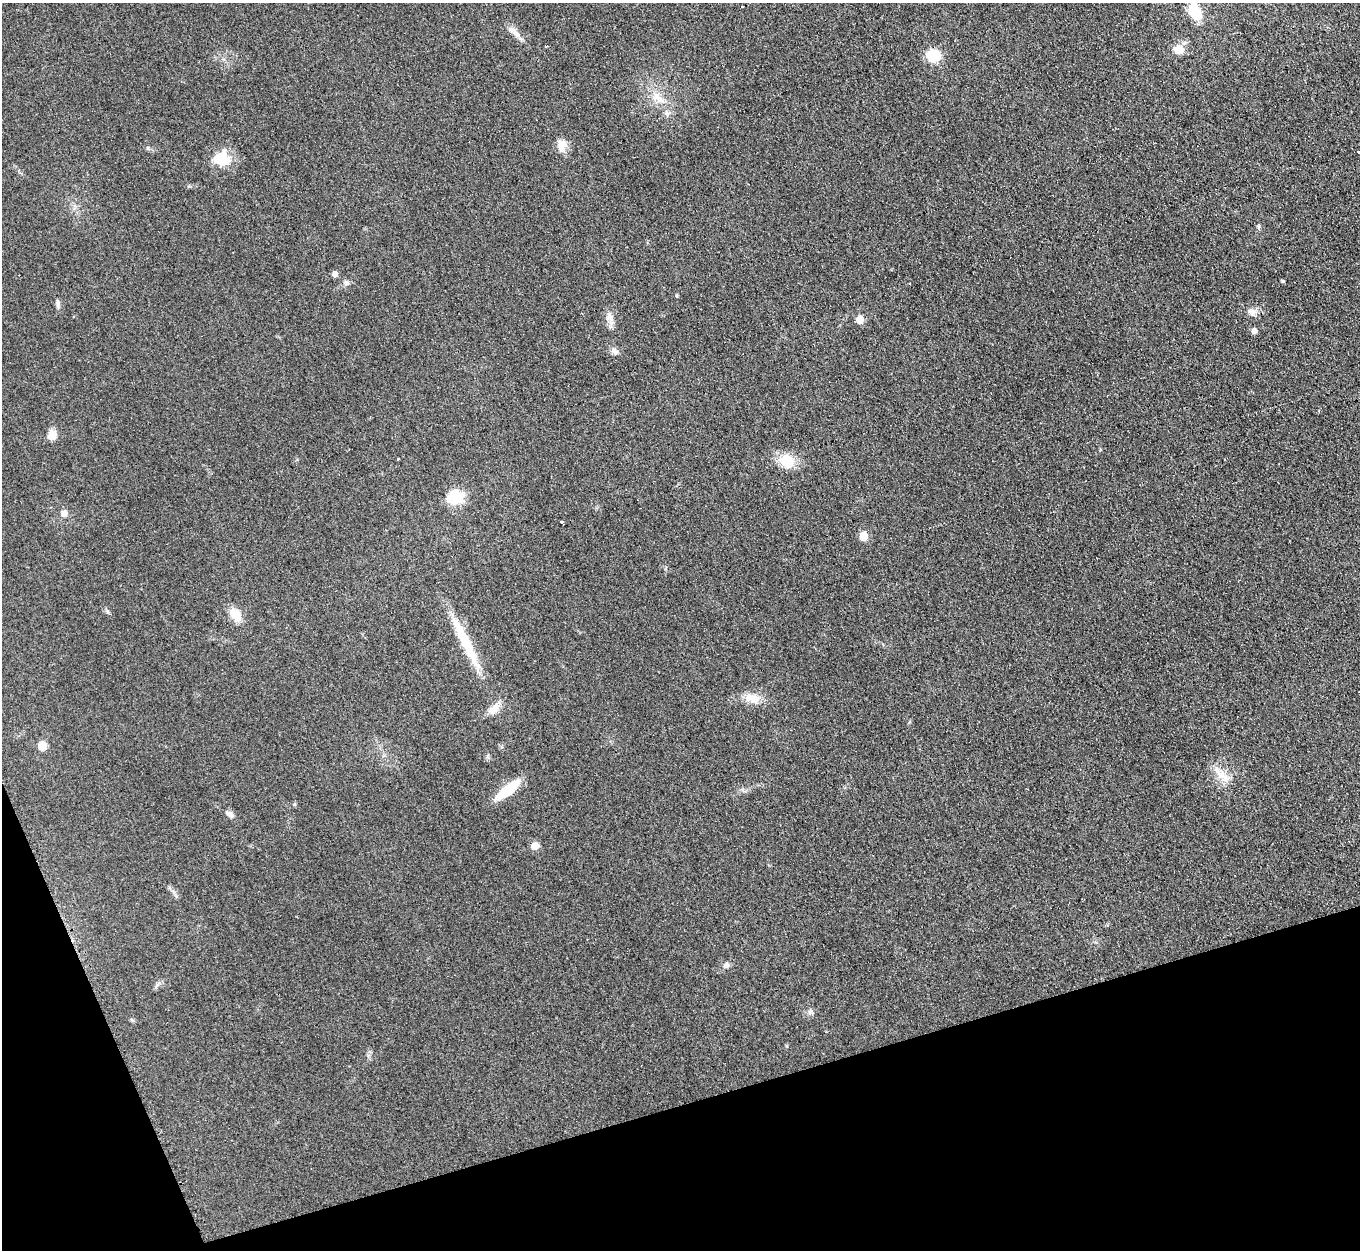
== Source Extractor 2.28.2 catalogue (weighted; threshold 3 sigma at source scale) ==
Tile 14 of 4 x 4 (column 2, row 4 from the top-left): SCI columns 1377-2734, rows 281-1528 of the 5460 x 5421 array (HDU 1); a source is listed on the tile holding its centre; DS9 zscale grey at full resolution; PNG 1362 x 1252 px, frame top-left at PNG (2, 3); no overlay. Shown black and unused: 15% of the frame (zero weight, under 2 of 3 exposures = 2% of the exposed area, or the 3 px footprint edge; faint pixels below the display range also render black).
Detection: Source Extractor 2.28.2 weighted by HDU 2 'WHT'; one run over the whole footprint, this tile lists its part. Background 0.0959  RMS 0.012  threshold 0.0519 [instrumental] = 3 sigma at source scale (4.5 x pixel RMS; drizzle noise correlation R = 1.50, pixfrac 1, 0.05/0.05 arcsec/px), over >= 5 px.
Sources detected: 43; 2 cosmic-ray / hot-pixel residue — not listed; the other 41 listed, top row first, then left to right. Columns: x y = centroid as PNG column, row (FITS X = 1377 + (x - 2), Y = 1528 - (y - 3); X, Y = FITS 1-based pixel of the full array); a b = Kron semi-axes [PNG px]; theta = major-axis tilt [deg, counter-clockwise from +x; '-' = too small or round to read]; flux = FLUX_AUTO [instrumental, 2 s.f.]
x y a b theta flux
741 6 3 3 - 7.5
1195 12 20 11 -62 29
512 30 14 7 -22 6.8
546 46 3 2 - 1.1
1178 50 13 10 -18 12
933 56 11 10 - 37
658 98 21 11 -37 17
667 113 9 7 -18 4.2
562 145 17 10 76 12
148 148 6 4 -90 1.5
1358 151 3 3 - 4.6
221 159 21 16 -3 33
1259 226 6 4 72 1.6
335 274 6 6 - 4.5
1283 281 4 4 - 1.6
346 282 8 7 - 3.5
676 296 5 3 - 1.2
58 303 11 5 -82 3.1
1251 310 13 7 -4 6.2
609 317 12 9 -63 7.3
860 320 6 5 - 20
1254 331 6 5 - 5.6
614 351 10 8 -34 4.9
52 435 9 8 - 15
786 461 13 10 -16 40
455 496 21 20 - 27
64 513 6 6 - 8.7
561 522 3 3 - 14
863 536 6 5 - 29
235 614 17 12 -53 15
465 642 75 10 -64 54
752 698 23 12 -12 16
494 709 16 9 45 12
42 746 5 5 - 34
1221 775 30 10 -46 17
508 790 26 8 39 44
294 804 6 4 71 1.2
229 814 11 7 -29 4.7
535 846 7 6 - 12
726 965 9 8 - 3.9
810 1012 7 6 - 3
Isophote crosses this tile's border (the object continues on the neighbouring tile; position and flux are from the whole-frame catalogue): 1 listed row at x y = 1358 151
Unlisted compact peaks at least as high as the median listed source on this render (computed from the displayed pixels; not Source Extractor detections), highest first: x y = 107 611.